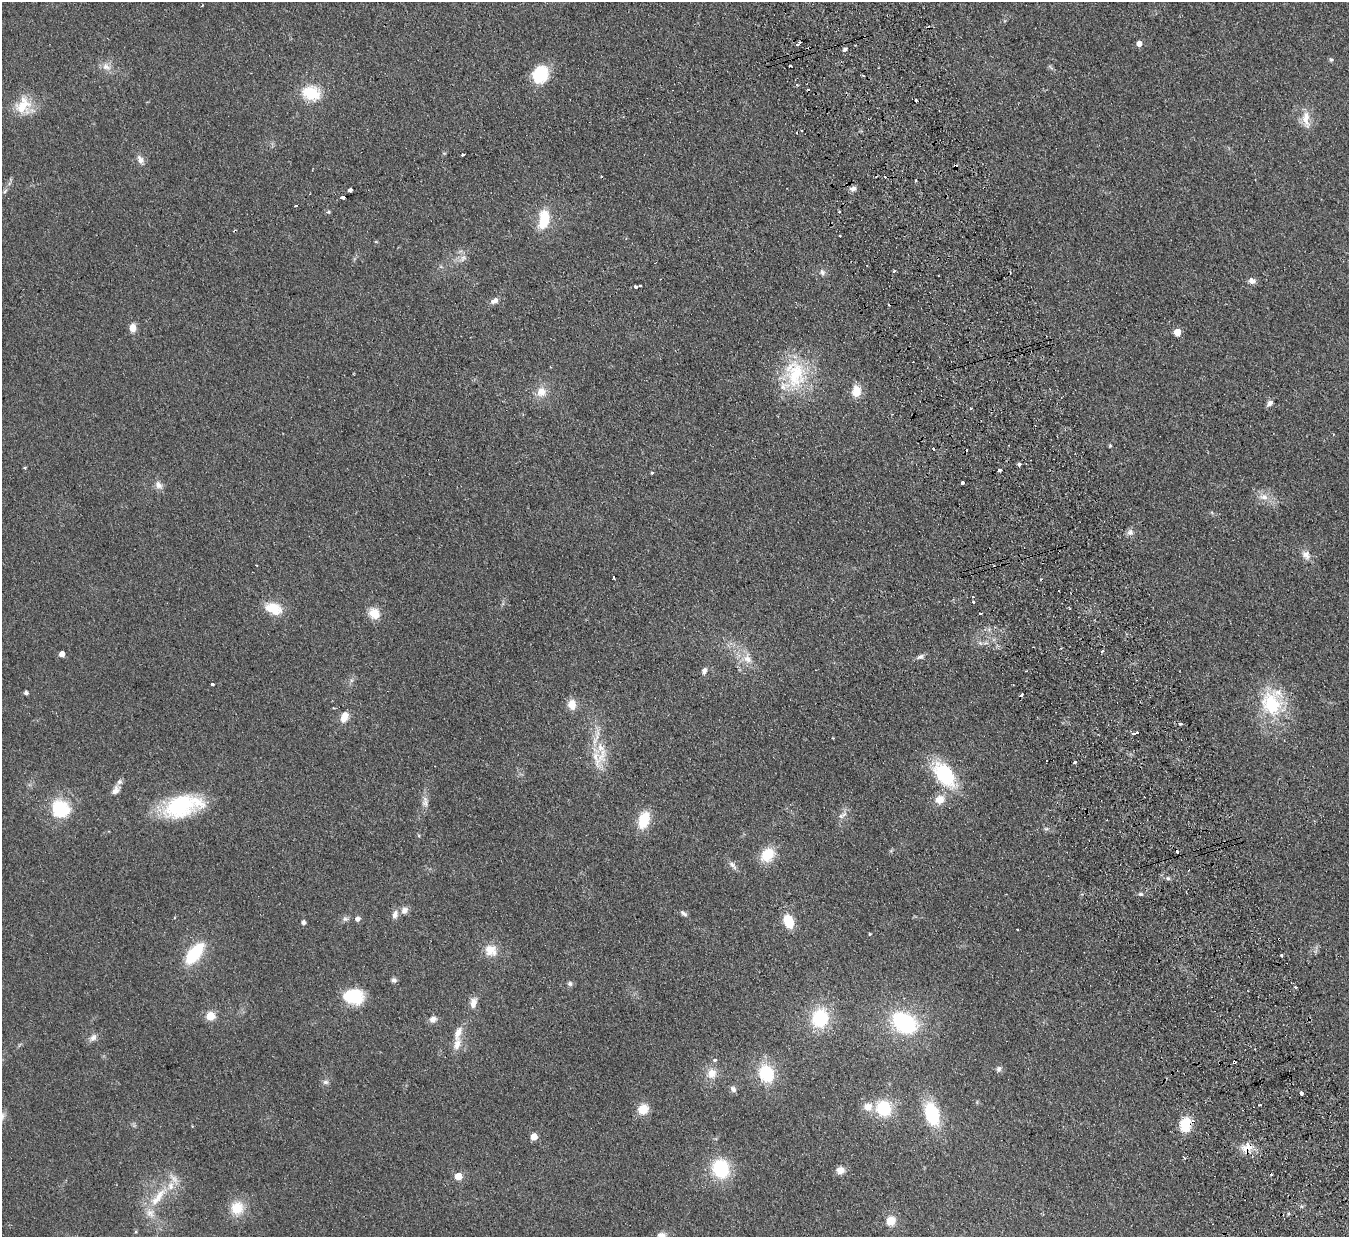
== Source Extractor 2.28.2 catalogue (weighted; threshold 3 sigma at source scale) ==
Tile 6 of 4 x 4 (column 2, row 2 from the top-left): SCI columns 1402-2748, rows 2771-4005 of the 5497 x 5414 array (HDU 1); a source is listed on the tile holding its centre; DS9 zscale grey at full resolution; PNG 1351 x 1239 px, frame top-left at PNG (2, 2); no overlay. Shown black and unused: <1% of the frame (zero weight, under 2 of 3 exposures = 3% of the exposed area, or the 3 px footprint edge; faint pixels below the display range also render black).
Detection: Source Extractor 2.28.2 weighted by HDU 2 'WHT'; one run over the whole footprint, this tile lists its part. Background 0.0736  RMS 0.0095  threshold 0.0427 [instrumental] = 3 sigma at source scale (4.5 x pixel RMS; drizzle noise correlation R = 1.50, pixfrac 1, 0.05/0.05 arcsec/px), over >= 5 px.
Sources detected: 153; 21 cosmic-ray / hot-pixel residue — not listed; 8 inside a brighter listed object's ellipse — not listed separately; the other 124 listed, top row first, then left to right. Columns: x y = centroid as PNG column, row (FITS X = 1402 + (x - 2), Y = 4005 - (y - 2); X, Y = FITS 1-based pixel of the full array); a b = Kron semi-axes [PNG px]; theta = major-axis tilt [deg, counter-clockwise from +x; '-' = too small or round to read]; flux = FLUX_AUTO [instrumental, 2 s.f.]
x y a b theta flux
798 44 4 3 - 7.7
1139 44 5 5 - 5.7
845 49 4 3 - 5.2
1331 60 6 5 - 1.5
106 67 14 9 -34 7
540 74 17 14 61 40
311 93 18 14 -13 32
23 105 25 20 67 23
1306 119 26 10 -85 12
463 155 4 3 - 4.7
140 160 13 8 -60 5.1
350 189 4 3 - 11
853 189 8 6 26 3.7
5 191 7 4 46 1.6
343 197 4 3 - 6.5
329 212 6 4 -11 1.2
544 219 23 12 82 28
234 230 3 2 - 1.1
840 236 3 3 - 1.8
463 258 12 7 54 4.6
894 271 4 3 - 1.2
822 272 9 6 -72 2.9
1252 281 9 7 0 4.4
640 285 3 3 - 1.6
635 287 3 3 - 5.3
494 301 11 7 27 4.6
132 328 9 7 -88 8.1
1177 332 5 5 - 18
795 374 42 29 -83 61
856 391 13 10 82 13
541 392 13 12 - 11
1270 403 8 6 45 3.4
1110 445 4 4 - 1
1019 464 4 3 - 4
1000 470 4 3 - 4.8
652 473 3 3 - 3.5
962 482 3 3 - 5.1
158 485 12 9 -43 5.1
1264 497 12 8 -2 7.2
1130 532 9 9 - 3.6
1306 555 13 10 -50 6.5
613 577 3 3 - 7.8
973 596 3 2 - 1.6
973 602 3 3 - 3.1
273 608 20 13 -20 21
374 613 11 10 - 15
980 614 3 3 - 2
980 643 6 5 - 2
1102 651 4 3 - 1
62 654 4 4 - 7.4
920 657 10 6 22 3
747 659 15 9 -28 9.6
704 671 9 6 71 3.3
212 684 3 3 - 3.8
26 693 4 4 - 2.8
572 704 11 9 -88 11
1271 704 38 29 -66 58
333 708 3 2 - 1.3
344 717 13 8 66 9.1
1180 724 3 3 - 3.4
1136 733 6 3 17 4.6
602 755 27 13 76 18
1075 762 3 3 - 4
944 774 23 14 -54 71
116 790 14 8 51 6.1
940 799 12 11 - 10
425 802 15 9 -86 5.9
179 806 33 22 19 90
60 809 22 20 -27 42
843 815 15 5 27 3.6
644 820 16 10 71 30
1046 829 6 4 18 1.4
767 855 16 13 49 23
733 865 15 6 -50 3.9
1168 878 6 4 -1 1.6
1140 894 6 5 - 1.9
404 910 10 9 - 4.9
683 913 10 5 -37 2.7
395 915 11 7 77 5.2
345 919 8 6 12 2.7
358 919 5 5 - 3.9
788 921 13 9 -70 22
303 922 4 4 - 2.9
1017 929 3 2 - 0.94
870 934 3 3 - 0.92
1279 939 3 2 - 0.92
491 950 18 16 -28 13
194 954 20 10 52 53
1282 955 3 3 - 3.4
394 980 7 6 - 2.7
570 984 7 7 - 2.2
1295 987 3 3 - 1.5
353 996 19 13 -1 47
473 1003 11 7 80 8
210 1016 10 10 - 10
820 1018 17 15 74 51
433 1019 10 8 17 4.8
904 1023 25 18 -30 85
93 1038 11 8 54 4.2
457 1044 19 9 75 9.5
715 1060 4 3 - 3
1234 1062 4 3 - 9.5
999 1069 8 7 - 2.8
711 1073 12 11 - 11
766 1073 16 13 -71 43
325 1082 8 6 -1 2.7
733 1089 9 7 -52 3.3
1301 1093 4 3 - 11
1260 1105 3 2 - 1.6
868 1107 11 10 - 9.1
883 1108 17 15 -56 37
643 1109 12 11 - 14
932 1114 24 14 -74 52
1185 1124 13 10 77 26
534 1137 5 5 - 14
1247 1147 18 13 65 13
720 1168 17 15 -69 56
840 1170 10 9 - 6
458 1176 5 5 - 19
159 1195 28 10 49 21
237 1208 16 15 - 20
891 1221 12 10 43 11
136 1232 5 3 - 0.91
661 1235 12 9 10 6
Overlapping masked pixels (flux is a lower limit): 4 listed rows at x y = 1279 939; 1234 1062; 1185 1124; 1247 1147
Isophote crosses this tile's border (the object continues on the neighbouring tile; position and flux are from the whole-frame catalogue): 1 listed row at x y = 661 1235